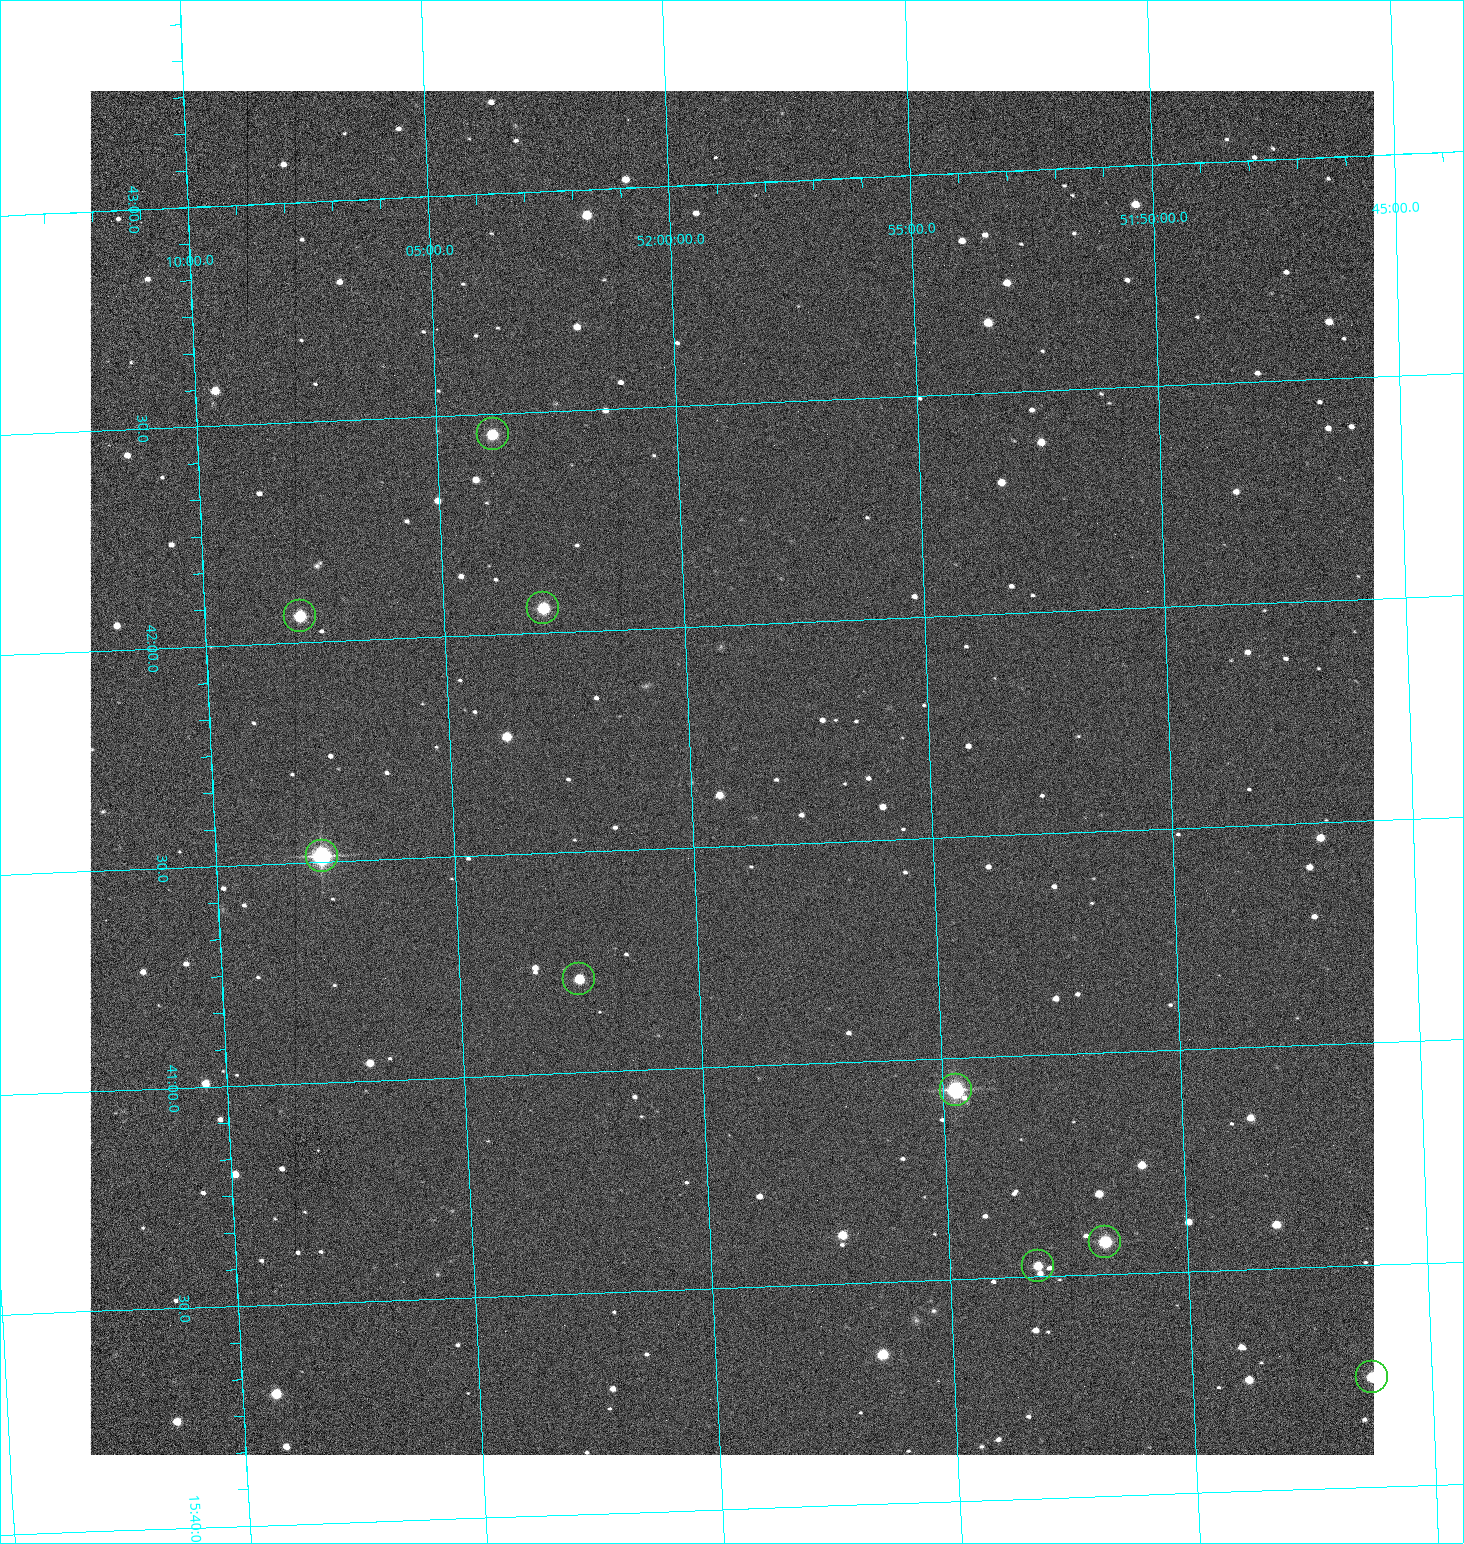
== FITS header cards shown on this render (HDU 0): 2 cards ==
NAXIS1  =                 1284 /fastest changing axis
NAXIS2  =                 1364 /next to fastest changing axis

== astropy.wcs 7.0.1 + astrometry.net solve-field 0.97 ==
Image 1284 x 1364 px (HDU 0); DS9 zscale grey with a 90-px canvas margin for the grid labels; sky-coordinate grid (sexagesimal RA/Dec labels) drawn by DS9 from the SOLVED WCS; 9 Tycho-2 reference stars matched to detected sources circled (green)
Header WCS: RA---TAN/DEC--TAN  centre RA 15:41:40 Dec +51:59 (235.42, +51.99 deg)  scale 1.26 arcsec/px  FOV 26.9' x 28.5'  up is +92 deg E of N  parity flipped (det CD > 0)
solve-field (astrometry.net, Tycho-2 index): VERIFIED the header's WCS against the Tycho-2 star catalogue (9 matches, 0 conflicts) and refined it, rather than solving blind
Solved WCS: RA---TAN-SIP/DEC--TAN-SIP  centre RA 15:41:40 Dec +51:59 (235.42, +51.99 deg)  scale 1.25 arcsec/px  FOV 26.8' x 28.5'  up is +92 deg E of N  parity flipped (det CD > 0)
The solver's refit moves the header's centre by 0.61 arcsec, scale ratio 0.9977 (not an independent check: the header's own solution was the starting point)
Tycho-2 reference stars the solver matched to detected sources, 9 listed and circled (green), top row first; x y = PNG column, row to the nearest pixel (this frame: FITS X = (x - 91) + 1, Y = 1364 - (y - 91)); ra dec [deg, ICRS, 3 dp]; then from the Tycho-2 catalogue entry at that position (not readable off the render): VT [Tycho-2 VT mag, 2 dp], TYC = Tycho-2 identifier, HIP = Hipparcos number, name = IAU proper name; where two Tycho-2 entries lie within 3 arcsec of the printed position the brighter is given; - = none
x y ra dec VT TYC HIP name
494 434 235.614 +52.064 11.61 3489-1132-1 - -
544 608 235.514 +52.049 11.19 3489-1407-1 - -
301 616 235.515 +52.133 11.12 3489-1380-1 - -
323 856 235.378 +52.130 9.31 3489-1322-1 76850 -
580 979 235.303 +52.042 11.52 3489-958-1 - -
957 1090 235.232 +51.912 9.59 3489-824-1 - -
1106 1242 235.143 +51.862 10.97 3489-1016-1 - -
1039 1266 235.131 +51.886 12.29 3489-908-1 - -
1373 1377 235.062 +51.771 11.53 3489-1453-1 - -